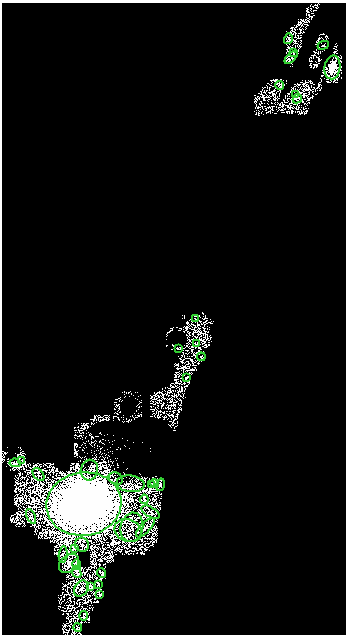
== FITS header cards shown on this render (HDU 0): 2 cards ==
NAXIS1  =                  344
NAXIS2  =                  632

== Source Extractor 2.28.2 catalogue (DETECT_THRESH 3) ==
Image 344 x 632 px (HDU 0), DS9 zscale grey, 1 PNG px = 1 image px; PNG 348 x 636 px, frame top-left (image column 1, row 632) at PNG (2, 3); each listed source drawn as its Kron ellipse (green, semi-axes under 4 px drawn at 4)
Background 1000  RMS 1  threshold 3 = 3 sigma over >= 5 px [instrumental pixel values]
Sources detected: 42; all 42 listed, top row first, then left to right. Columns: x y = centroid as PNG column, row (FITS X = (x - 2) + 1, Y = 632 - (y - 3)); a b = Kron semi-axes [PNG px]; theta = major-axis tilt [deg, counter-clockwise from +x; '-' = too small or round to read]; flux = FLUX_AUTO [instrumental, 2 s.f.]
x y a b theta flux
288 39 5 3 - 67
323 45 5 4 - 40
294 53 3 2 - 48
291 58 8 3 44 70
332 67 12 8 81 1200
280 86 4 2 - 47
296 95 3 2 - 43
297 99 5 2 - 71
196 319 4 2 - 51
196 344 3 2 - 48
179 348 4 2 - 37
201 357 4 3 - 60
186 378 3 2 - 61
21 460 3 2 - 55
15 463 6 3 -7 130
89 470 10 8 80 360
38 474 7 4 -53 120
116 478 7 6 - 250
155 483 4 2 - 32
130 484 14 8 -7 470
151 484 3 2 - 55
160 485 6 4 74 120
144 499 5 2 - 68
84 504 37 31 7 100000
151 512 10 5 -31 110
31 516 8 4 -64 140
132 527 15 11 76 470
145 528 12 5 46 140
128 530 14 11 -21 440
82 545 7 7 - 170
74 548 4 3 - 80
63 554 8 4 83 120
69 564 11 8 39 540
77 564 5 2 - 67
77 572 6 3 -66 73
102 573 5 3 - 76
99 584 3 2 - 44
90 586 3 3 - 80
81 589 8 6 57 110
100 595 3 2 - 76
84 616 4 2 - 45
78 627 4 2 - 48